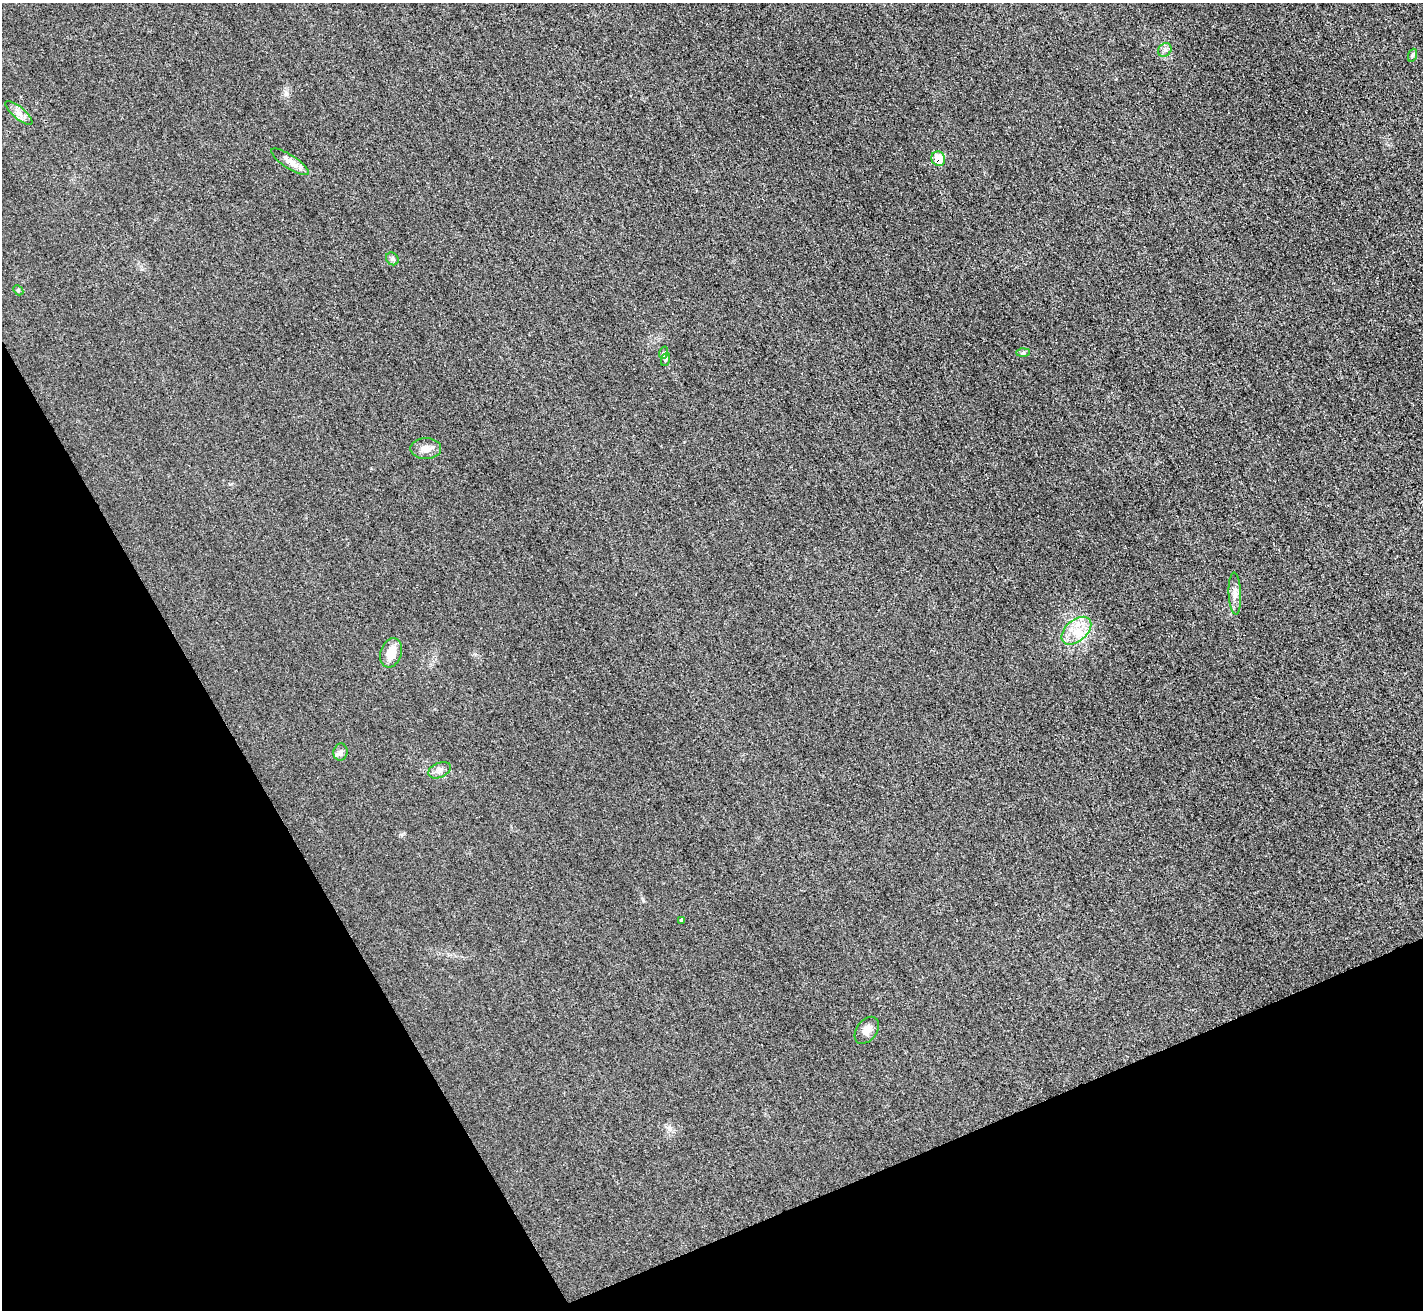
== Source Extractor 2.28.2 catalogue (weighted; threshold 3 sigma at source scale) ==
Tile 14 of 4 x 4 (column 2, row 4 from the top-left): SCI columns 1443-2863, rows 304-1611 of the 5712 x 5701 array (HDU 1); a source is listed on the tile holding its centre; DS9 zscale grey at full resolution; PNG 1425 x 1312 px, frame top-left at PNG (2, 3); each listed source drawn as its Kron ellipse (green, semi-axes under 4 px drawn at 4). Shown black and unused: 24% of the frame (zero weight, under 3 of 4 exposures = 1% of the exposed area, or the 3 px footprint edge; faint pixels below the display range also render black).
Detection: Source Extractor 2.28.2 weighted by HDU 2 'WHT'; one run over the whole footprint, this tile lists its part. Background 0.0218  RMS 0.0061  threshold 0.0276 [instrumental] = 3 sigma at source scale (4.5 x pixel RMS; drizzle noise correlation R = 1.50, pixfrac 1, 0.05/0.05 arcsec/px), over >= 5 px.
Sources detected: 18; all 18 listed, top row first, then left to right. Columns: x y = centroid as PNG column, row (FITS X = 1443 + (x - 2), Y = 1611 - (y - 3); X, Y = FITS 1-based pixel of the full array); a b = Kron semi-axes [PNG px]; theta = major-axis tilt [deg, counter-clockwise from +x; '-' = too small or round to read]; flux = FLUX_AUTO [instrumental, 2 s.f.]
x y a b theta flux
1165 50 7 6 - 1.9
1413 55 7 4 70 1
19 113 17 6 -40 3.9
938 159 7 6 - 13
290 162 22 6 -33 4.6
392 259 7 5 -46 1.3
18 290 6 4 -47 0.71
663 353 6 4 72 0.95
1023 353 7 4 1 1
666 359 7 4 71 1
426 448 15 10 0 4.7
1235 594 21 6 -87 4.1
1076 631 17 10 41 10
391 653 15 10 71 9.1
341 752 8 7 - 1.9
440 770 12 7 23 2.9
682 920 4 3 - 3.4
867 1030 15 10 53 5.2
Overlapping masked pixels (flux is a lower limit): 1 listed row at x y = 938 159
Unlisted compact peaks at least as high as the median listed source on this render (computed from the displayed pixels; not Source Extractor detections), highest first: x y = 286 94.